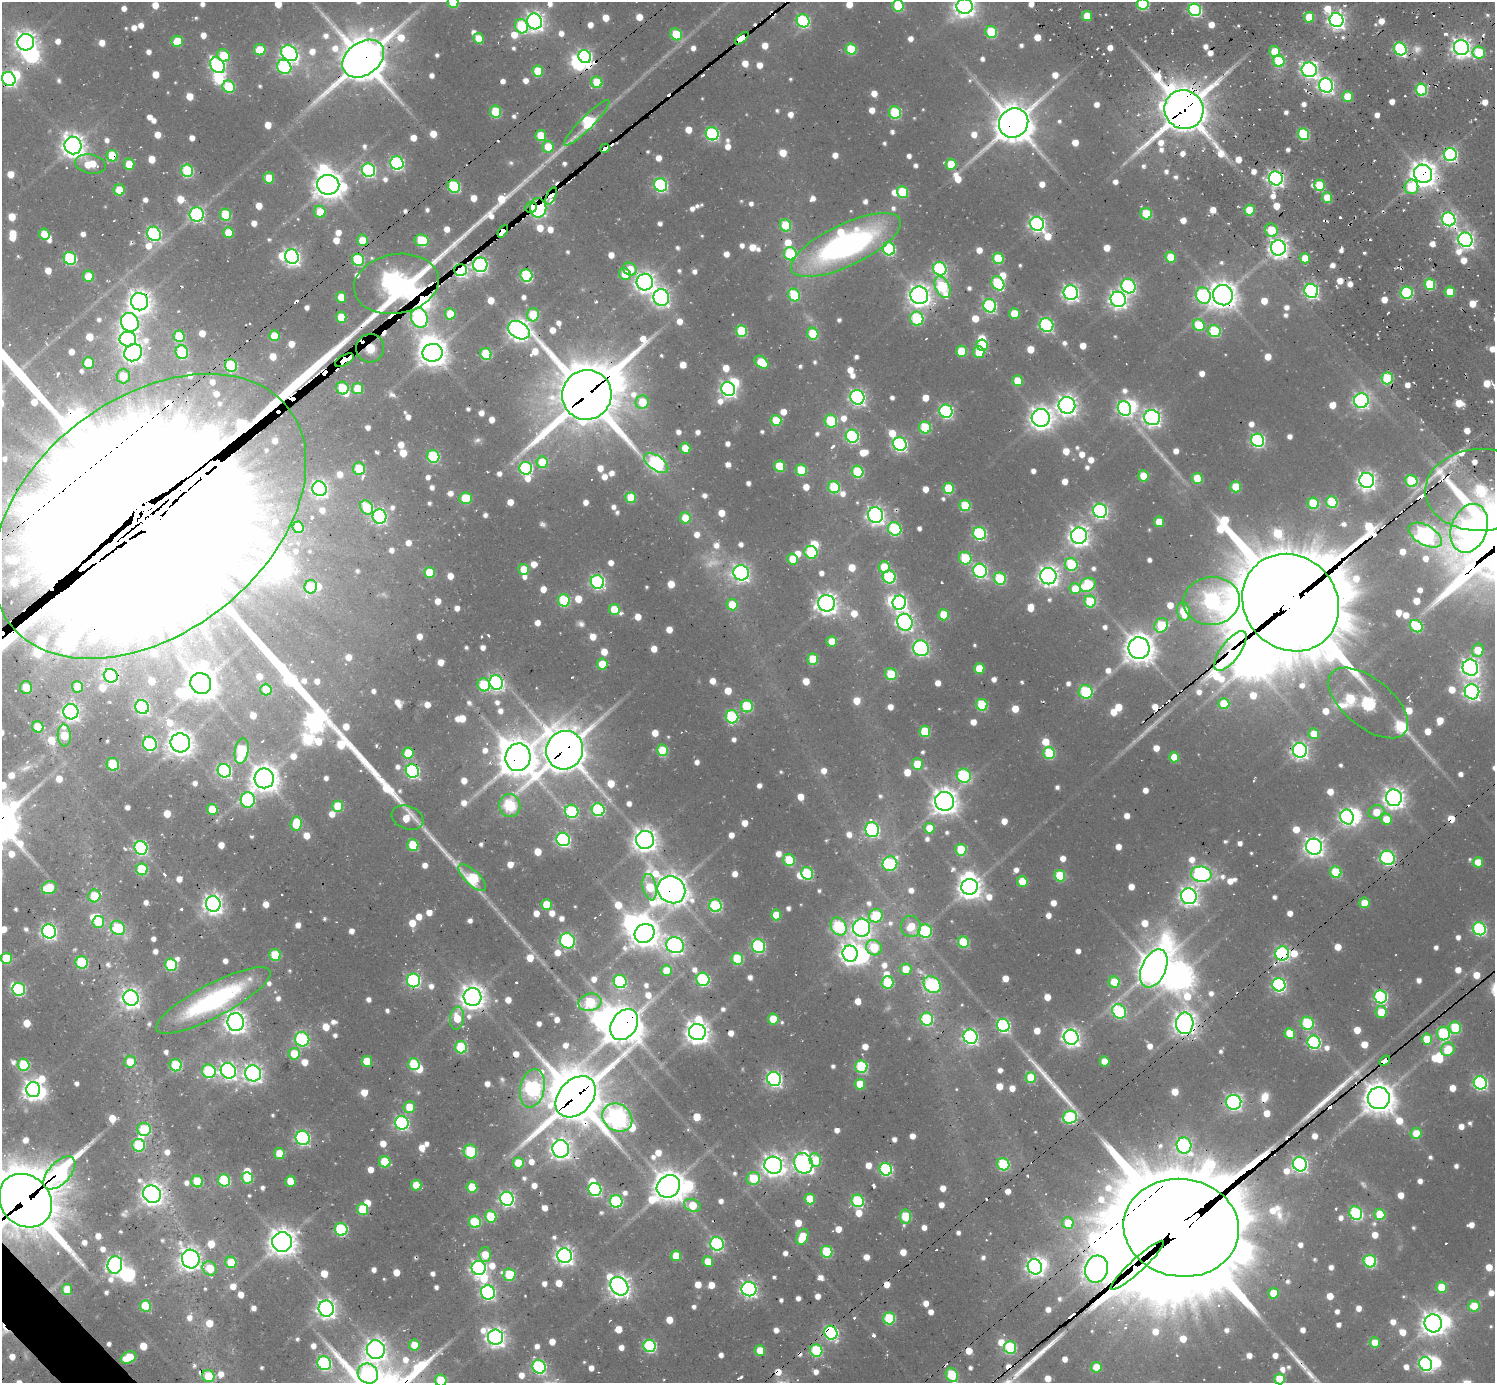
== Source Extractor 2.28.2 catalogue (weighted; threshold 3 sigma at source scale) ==
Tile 7 of 4 x 4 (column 3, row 2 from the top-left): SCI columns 3343-4835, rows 3175-4555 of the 6328 x 6302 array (HDU 1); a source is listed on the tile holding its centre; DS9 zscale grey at full resolution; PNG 1497 x 1385 px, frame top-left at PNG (2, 2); each listed source drawn as its Kron ellipse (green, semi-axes under 4 px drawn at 4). Shown black and unused: <1% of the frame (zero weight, under 2 of 3 exposures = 12% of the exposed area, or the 3 px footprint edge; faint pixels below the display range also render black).
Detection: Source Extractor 2.28.2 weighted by HDU 2 'WHT'; one run over the whole footprint, this tile lists its part. Background 0.0797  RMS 0.01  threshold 0.0451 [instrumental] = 3 sigma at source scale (4.5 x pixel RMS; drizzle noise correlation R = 1.50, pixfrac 1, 0.05/0.05 arcsec/px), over >= 5 px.
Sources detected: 1390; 19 too faint to see at this stretch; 42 inside a brighter object's white glare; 52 cosmic-ray / hot-pixel residue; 8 long thin detections or spike segments (spike, bleed or trail) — neither listed nor drawn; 15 inside a brighter listed object's ellipse — not listed separately; of the other 1254, all 500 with FLUX_AUTO >= 25.1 (the completeness limit of this list) listed and drawn (754 fainter detections not listed), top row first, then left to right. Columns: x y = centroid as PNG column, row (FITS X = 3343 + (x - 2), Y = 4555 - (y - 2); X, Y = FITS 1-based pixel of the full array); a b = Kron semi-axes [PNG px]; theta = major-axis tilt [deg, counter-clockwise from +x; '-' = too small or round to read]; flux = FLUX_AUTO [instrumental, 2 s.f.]
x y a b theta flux
453 2 6 5 - 48
1143 4 6 6 - 110
898 6 6 5 - 70
965 6 8 7 - 710
1195 10 6 6 - 180
1087 16 5 5 - 27
1309 17 5 5 - 38
1336 20 7 6 - 510
535 21 8 7 - 610
803 21 6 6 - 180
521 26 7 6 - 90
991 32 6 5 - 66
676 34 6 5 - 54
478 38 5 5 - 25
742 38 8 4 41 1300
177 41 6 5 - 40
26 42 8 8 - 820
1461 47 7 7 - 670
851 49 6 5 - 64
1400 49 7 6 - 160
260 50 6 5 - 35
1275 51 5 5 - 36
289 53 9 7 -38 420
1479 53 6 6 - 52
223 56 6 5 - 47
585 56 7 6 - 230
363 59 23 16 37 5400
1279 61 6 5 - 77
218 65 8 6 -50 300
284 67 7 6 - 160
1309 70 7 7 - 400
538 71 5 5 - 44
9 79 7 6 - 300
597 82 6 5 - 46
1326 85 7 6 - 390
229 87 6 6 - 70
1421 90 6 5 - 110
1347 96 5 5 - 31
1184 110 20 19 - 4400
496 112 6 5 - 63
895 112 6 6 - 95
587 123 31 6 45 150
1014 123 15 14 - 3000
712 134 7 6 - 200
1303 134 6 5 - 97
541 135 5 5 - 38
73 145 9 8 - 1100
548 147 6 5 - 31
605 148 5 4 - 880
1450 155 6 6 - 220
112 156 6 5 - 54
397 163 7 6 - 230
90 164 16 9 -9 38
129 164 5 5 - 28
951 164 5 5 - 36
369 170 7 6 - 220
187 171 6 6 - 100
1423 174 9 9 - 1300
269 178 5 5 - 29
1276 178 7 6 - 450
328 185 11 10 - 1500
661 185 7 6 - 210
1320 185 5 5 - 48
454 186 6 6 - 120
1411 187 7 7 - 54
119 190 5 5 - 31
902 192 6 5 - 57
551 196 9 4 64 190
1327 198 5 5 - 30
531 207 6 5 - 1700
538 208 10 8 -82 860
1250 210 5 5 - 40
320 212 6 5 - 31
197 214 7 7 - 260
1146 214 6 5 - 46
225 215 6 5 - 68
1449 219 7 6 - 290
1037 224 7 6 - 400
786 225 6 5 - 59
1271 230 7 6 - 41
503 231 7 4 61 1500
228 232 5 5 - 29
44 234 6 5 - 30
154 234 7 6 - 250
362 240 6 5 - 26
422 240 7 6 - 73
1465 240 7 6 - 440
846 245 60 21 25 370
1278 248 7 7 - 650
889 249 6 6 - 140
790 254 6 6 - 100
292 257 7 6 - 420
1171 257 5 5 - 34
70 258 6 6 - 150
998 258 6 5 - 57
1305 258 5 5 - 25
358 260 6 6 - 91
480 265 7 7 - 330
630 269 7 6 - 28
940 269 7 6 - 190
460 270 6 6 - 290
625 274 6 5 - 25
88 276 6 5 - 31
526 276 6 6 - 140
645 282 8 8 - 770
998 283 7 6 - 120
396 284 43 29 10 1800
1430 284 5 5 - 73
1128 286 7 7 - 230
943 287 11 7 -65 120
1311 291 7 6 - 290
1450 292 5 5 - 35
1071 293 7 7 - 450
1407 293 6 6 - 140
794 295 6 5 - 68
919 295 9 9 - 930
1223 295 10 10 - 1400
1203 296 8 7 - 260
341 297 5 5 - 26
661 298 8 7 - 490
1118 299 8 7 - 570
140 302 9 8 - 1000
990 306 7 6 - 210
1014 313 5 5 - 33
450 314 5 5 - 39
533 315 7 6 - 62
341 317 5 5 - 34
419 318 10 8 -72 260
917 319 7 6 - 120
130 322 9 8 - 390
1046 325 7 6 - 200
1199 325 6 5 - 53
519 330 11 8 -31 850
741 331 6 5 - 78
1214 331 6 6 - 99
813 334 6 5 - 53
179 336 5 5 - 49
274 336 5 5 - 30
128 339 8 7 - 390
982 345 6 5 - 42
370 348 14 14 - 650
961 351 5 5 - 37
182 352 7 6 - 100
979 352 6 5 - 32
133 353 9 8 - 600
433 353 10 9 - 1400
486 354 6 5 - 70
344 360 10 5 30 2700
761 362 8 5 -39 48
88 363 6 6 - 49
231 366 6 6 - 100
123 376 7 6 - 34
1387 378 6 5 - 84
1017 381 5 5 - 34
342 388 6 6 - 67
358 389 5 5 - 41
728 389 7 6 - 380
587 395 25 24 - 6900
857 397 7 7 - 360
1361 401 7 7 - 360
642 402 7 6 - 43
1067 405 8 8 - 760
1124 409 7 6 - 300
946 411 7 6 - 230
1041 418 9 9 - 1000
1152 418 8 7 - 530
776 421 5 5 - 46
831 421 6 6 - 77
925 427 6 6 - 75
852 436 7 6 - 200
1258 440 7 6 - 230
900 444 7 6 - 270
685 448 5 5 - 26
433 456 6 6 - 110
542 462 6 5 - 52
656 463 14 7 -34 310
779 466 5 5 - 44
526 468 6 6 - 190
359 469 6 6 - 50
801 470 6 5 - 49
858 472 6 5 - 91
1144 476 5 5 - 36
1197 478 5 5 - 42
1367 480 7 7 - 570
1411 481 6 5 - 94
834 487 6 6 - 78
1236 487 5 5 - 45
948 488 6 5 - 62
320 489 7 7 - 380
1480 490 55 41 2 240
466 498 6 5 - 44
631 498 5 5 - 43
1332 502 6 5 - 78
1313 503 6 5 - 75
965 505 6 5 - 57
367 507 7 6 - 54
1100 511 7 7 - 310
876 515 8 7 - 550
149 516 176 117 38 220000
380 517 7 7 - 250
685 518 5 5 - 35
1159 522 5 5 - 26
298 527 6 5 - 42
1469 528 25 18 70 360
895 529 7 6 - 130
979 533 6 6 - 180
1425 535 18 10 -30 520
1079 536 8 8 - 740
811 552 6 6 - 78
965 558 6 6 - 70
793 559 5 5 - 29
1071 564 6 6 - 100
884 567 6 5 - 43
524 569 5 5 - 26
980 571 7 6 - 270
429 572 5 5 - 39
741 573 8 7 - 470
1048 576 8 8 - 740
889 577 6 6 - 140
1000 579 6 6 - 92
597 582 7 6 - 260
1088 585 8 6 29 100
311 587 7 6 - 52
1075 589 5 5 - 30
564 600 6 6 - 96
1212 601 28 24 5 400
1090 602 6 5 - 75
827 603 8 8 - 880
899 603 7 6 - 330
1291 603 51 46 -47 24000
732 604 6 5 - 27
614 609 5 5 - 32
1184 611 9 6 -82 35
944 615 5 5 - 41
905 622 8 7 - 460
1161 625 7 6 - 68
1416 626 7 5 -43 85
832 641 5 5 - 26
921 648 8 7 - 270
1139 648 11 10 - 1700
1478 650 7 6 - 33
1230 651 24 9 53 440
813 659 5 5 - 46
602 664 5 5 - 30
979 668 5 5 - 29
1470 668 8 7 - 600
891 674 6 5 - 58
111 676 7 6 - 180
201 683 11 10 - 1800
496 683 7 6 - 320
484 685 6 6 - 84
26 687 6 6 - 30
77 687 6 5 - 32
266 690 6 5 - 32
1086 692 7 6 - 110
1472 692 8 7 - 440
1368 703 47 24 -39 340
1224 704 5 5 - 40
982 705 6 5 - 74
747 706 6 6 - 85
142 707 7 6 - 230
71 712 7 7 - 460
732 717 7 6 - 130
38 727 6 5 - 36
925 731 6 5 - 56
1314 734 5 5 - 28
64 735 11 6 -86 41
180 743 10 9 - 1200
150 744 7 7 - 160
565 750 19 18 - 3800
662 750 6 5 - 51
1300 750 7 7 - 440
242 751 13 7 80 110
408 753 5 5 - 32
1049 753 6 5 - 83
518 757 14 12 77 2600
1174 757 5 5 - 26
113 764 6 6 - 63
917 764 6 5 - 41
224 771 7 6 - 250
412 771 7 6 - 240
964 776 7 7 - 160
264 778 10 9 - 1500
1394 798 8 8 - 800
248 800 7 7 - 190
945 801 9 9 - 1300
338 806 5 5 - 51
510 806 11 10 - 140
212 809 5 5 - 33
598 810 6 6 - 150
572 811 7 6 - 150
1376 812 8 6 17 27
1347 817 7 6 - 370
408 818 16 11 -22 30
1386 819 6 5 - 26
296 824 7 5 87 50
929 828 5 5 - 30
872 830 7 7 - 250
563 839 7 6 - 240
645 840 9 9 - 1100
413 845 6 5 - 51
1314 847 8 8 - 690
141 848 7 6 - 230
961 850 6 5 - 55
1387 858 7 7 - 210
789 860 6 5 - 65
1478 862 5 5 - 30
890 864 7 7 - 140
142 869 6 6 - 81
1336 872 6 5 - 65
807 873 6 5 - 91
1201 874 10 7 -8 390
1060 876 6 5 - 60
472 878 18 7 -44 97
1022 881 5 5 - 33
650 887 13 6 -78 51
969 887 8 8 - 1000
49 888 8 6 22 42
671 890 14 13 - 1800
94 896 6 6 - 46
1189 896 8 7 - 600
1364 903 5 5 - 27
213 904 8 7 - 720
546 905 5 5 - 29
715 906 6 6 - 130
776 915 5 5 - 25
876 916 7 6 - 85
98 922 6 6 - 39
839 927 9 7 -57 150
911 927 10 10 - 28
118 928 8 6 -46 77
862 928 9 8 - 610
1479 929 6 6 - 200
49 931 7 6 - 370
925 931 7 6 - 130
645 933 10 9 - 1500
567 941 8 7 - 220
963 942 6 5 - 71
675 945 9 8 - 520
758 946 7 6 - 160
874 948 8 7 - 64
850 954 8 7 - 770
1282 954 7 7 - 270
275 955 6 5 - 54
6 958 6 5 - 55
737 959 6 6 - 69
82 962 6 6 - 96
171 965 6 6 - 96
1154 968 20 12 65 2000
906 969 5 5 - 27
666 971 5 5 - 32
703 979 7 6 - 160
413 980 7 6 - 210
620 981 7 6 - 160
887 982 6 6 - 74
1114 982 5 5 - 42
932 985 9 7 -45 210
1279 985 7 6 - 250
19 989 6 6 - 140
472 997 9 9 - 1200
1381 997 6 6 - 200
131 998 8 7 - 620
213 1000 64 16 28 190
590 1002 11 8 13 99
1119 1011 7 6 - 170
1381 1012 6 5 - 33
457 1018 11 7 84 31
773 1019 5 5 - 36
927 1019 6 6 - 120
236 1022 9 8 - 950
1185 1023 11 9 87 1000
1307 1023 6 6 - 87
624 1025 17 12 56 2600
1003 1025 7 6 - 210
1455 1028 6 6 - 72
697 1032 8 8 - 1000
1290 1033 5 5 - 42
1443 1034 7 6 - 130
971 1037 7 7 - 330
1071 1037 7 7 - 570
302 1039 7 7 - 170
1427 1039 5 5 - 42
1314 1042 6 6 - 210
461 1047 6 6 - 97
1448 1049 7 6 - 42
294 1054 6 5 - 39
367 1061 5 5 - 33
1104 1061 5 5 - 25
1385 1061 6 3 40 620
130 1062 6 6 - 28
414 1064 6 6 - 78
24 1065 6 5 - 70
176 1065 6 6 - 87
861 1067 6 6 - 110
209 1071 7 6 - 130
228 1071 8 7 - 480
253 1073 8 8 - 590
1031 1078 5 5 - 49
774 1079 7 6 - 350
1480 1083 7 6 - 230
860 1084 5 5 - 34
532 1088 19 12 77 330
33 1089 7 7 - 710
576 1097 23 17 48 5300
1379 1098 11 11 - 1900
1234 1102 7 7 - 350
409 1107 6 5 - 27
1070 1117 7 6 - 150
617 1118 16 13 -35 730
402 1123 7 6 - 260
144 1129 6 6 - 62
1416 1133 5 5 - 25
303 1138 7 7 - 250
139 1145 6 6 - 86
1184 1145 8 7 - 250
561 1149 9 8 - 680
470 1152 7 6 - 81
279 1154 5 5 - 29
815 1160 7 5 -67 38
385 1162 6 5 - 56
518 1163 5 5 - 36
803 1163 10 9 - 480
1003 1164 6 6 - 110
1300 1164 7 6 - 360
773 1165 9 8 - 940
886 1169 6 6 - 170
59 1173 20 10 47 210
247 1178 6 5 - 61
753 1178 7 6 - 59
224 1180 6 6 - 110
197 1181 6 5 - 59
290 1181 5 5 - 32
416 1185 5 5 - 28
668 1186 12 10 40 2000
472 1187 5 5 - 48
595 1189 6 6 - 180
152 1194 9 8 - 910
507 1199 7 6 - 330
810 1199 5 5 - 35
25 1201 29 24 -47 8500
616 1201 6 6 - 140
858 1201 6 6 - 110
692 1205 9 6 -23 36
363 1209 6 5 - 50
1356 1213 7 6 - 140
1380 1214 5 5 - 50
491 1216 6 5 - 57
905 1216 7 5 84 59
475 1222 6 6 - 73
1068 1223 6 5 - 32
1181 1228 58 49 -7 42000
341 1229 6 6 - 140
802 1237 8 5 65 43
282 1242 10 10 - 1500
717 1244 7 6 - 210
827 1252 6 5 - 80
485 1255 7 6 - 26
565 1256 7 7 - 600
676 1256 5 5 - 34
191 1259 9 9 - 780
1370 1261 6 6 - 120
231 1262 6 5 - 38
708 1262 5 5 - 28
115 1265 9 7 77 520
1137 1265 35 6 43 2000
1035 1267 8 7 - 510
210 1268 8 6 -38 35
479 1268 7 7 - 410
1096 1269 13 11 75 1100
509 1275 6 6 - 58
619 1286 10 8 -48 800
1442 1287 5 5 - 38
67 1289 5 5 - 33
749 1289 7 7 - 410
488 1292 7 7 - 300
1273 1293 5 5 - 29
145 1306 6 5 - 58
1474 1306 5 5 - 32
326 1309 8 7 - 650
889 1318 6 6 - 91
1433 1323 9 8 - 1000
831 1333 7 6 - 270
495 1337 8 7 - 680
1375 1343 5 5 - 26
414 1345 5 5 - 26
650 1346 6 6 - 160
1010 1347 6 6 - 110
376 1350 9 9 - 880
760 1350 5 5 - 28
816 1350 6 6 - 99
129 1358 8 5 24 56
324 1363 7 6 - 190
1426 1364 7 6 - 260
539 1367 7 6 - 210
1096 1367 5 5 - 30
368 1374 10 9 - 190
952 1375 7 5 -66 76
208 1376 6 6 - 40
1279 1379 5 5 - 38
441 1380 6 5 - 54
Overlapping masked pixels (flux is a lower limit): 57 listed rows (the first 20) at x y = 742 38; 363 59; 9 79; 1184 110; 587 123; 1014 123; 605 148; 112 156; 1423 174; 1276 178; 454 186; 551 196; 531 207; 538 208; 1449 219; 503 231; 358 260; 480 265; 460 270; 396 284
Isophote crosses this tile's border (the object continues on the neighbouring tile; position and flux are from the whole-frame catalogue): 11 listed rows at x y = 453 2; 1143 4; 898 6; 965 6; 9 79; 1480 490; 149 516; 25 1201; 952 1375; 1279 1379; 441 1380
Unlisted compact peaks at least as high as the median listed source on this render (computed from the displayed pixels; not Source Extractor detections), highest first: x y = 1445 34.